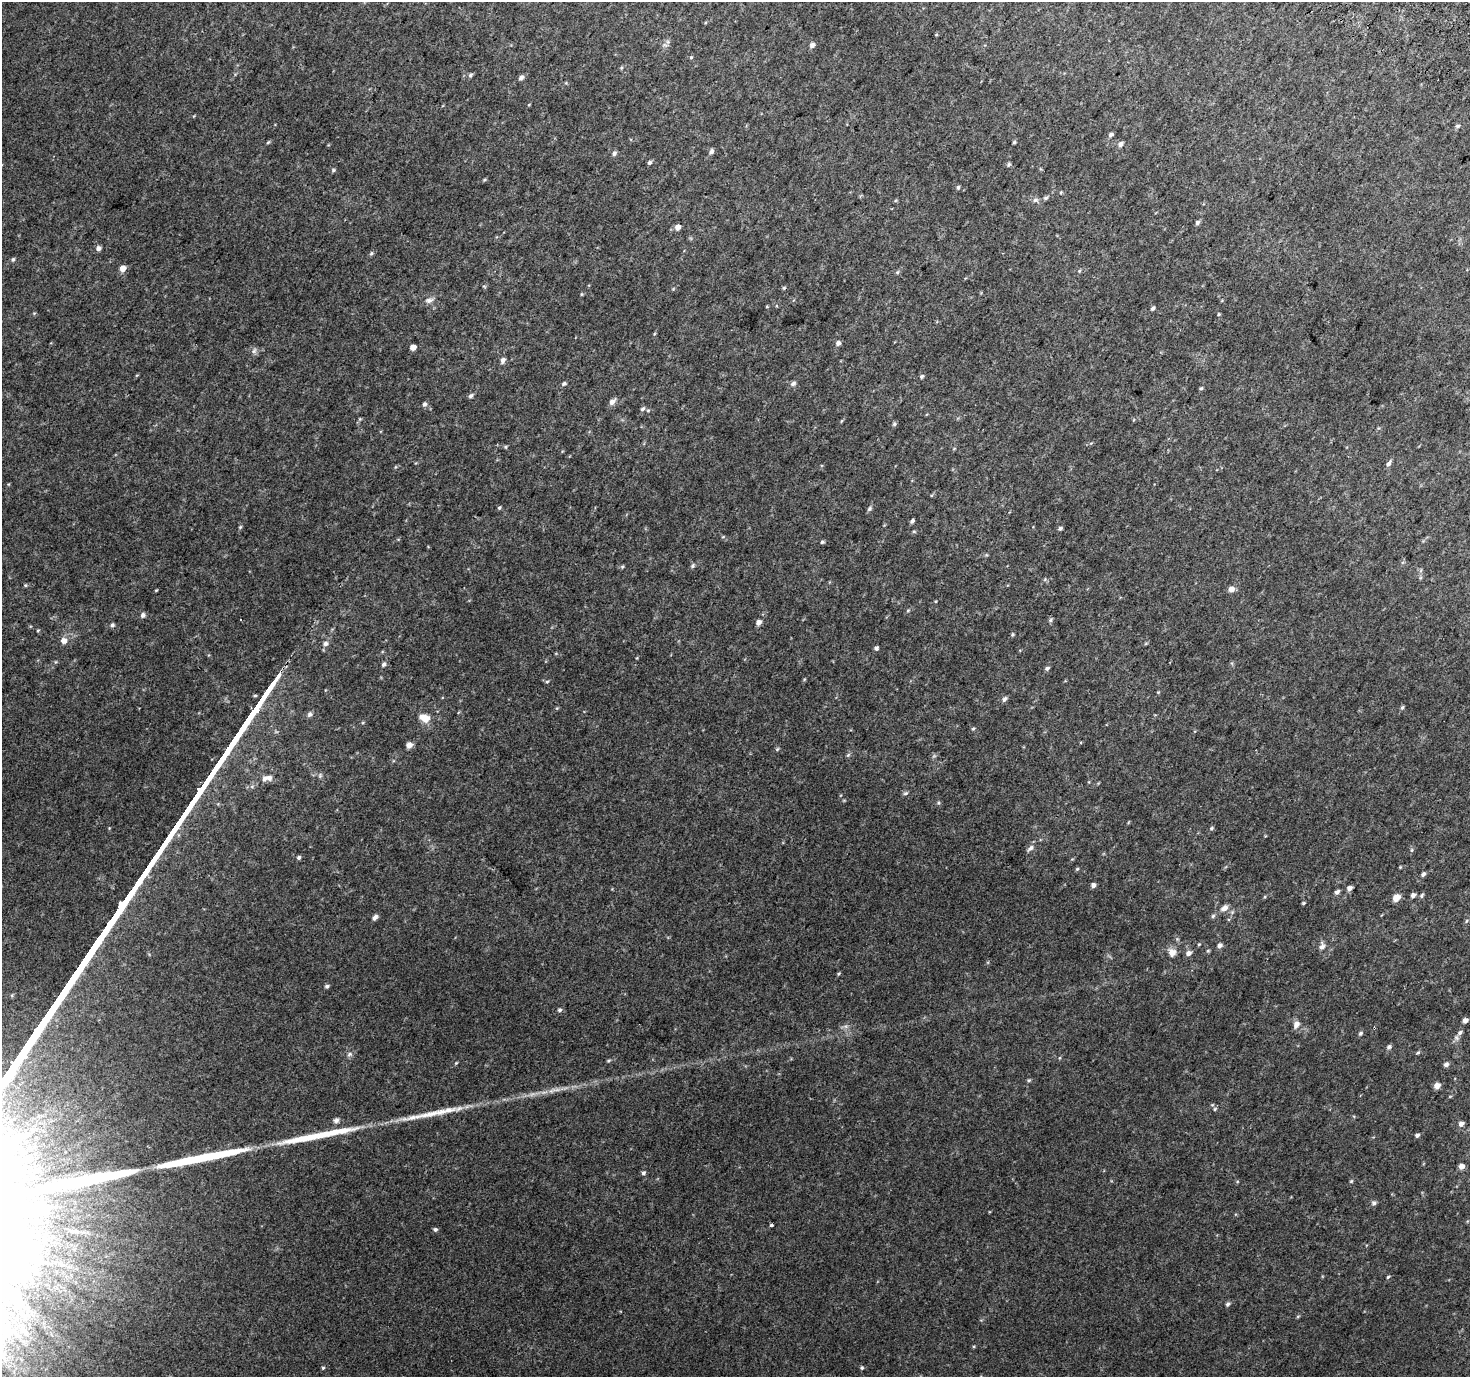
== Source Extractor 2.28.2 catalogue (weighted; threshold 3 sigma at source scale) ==
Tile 10 of 4 x 4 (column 2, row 3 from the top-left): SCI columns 1499-2966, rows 1670-3044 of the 5928 x 6022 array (HDU 1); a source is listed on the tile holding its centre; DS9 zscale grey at full resolution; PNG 1472 x 1379 px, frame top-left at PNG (2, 2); no overlay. Shown black and unused: <1% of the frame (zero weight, under 2 of 3 exposures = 2% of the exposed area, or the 3 px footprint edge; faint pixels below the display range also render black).
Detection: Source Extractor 2.28.2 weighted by HDU 2 'WHT'; one run over the whole footprint, this tile lists its part. Background 0.0434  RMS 0.012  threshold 0.0548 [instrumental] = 3 sigma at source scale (4.5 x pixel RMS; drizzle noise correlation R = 1.50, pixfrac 1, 0.0396/0.0396 arcsec/px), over >= 5 px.
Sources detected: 140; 1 cosmic-ray / hot-pixel residue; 2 long thin detections or spike segments (spike, bleed or trail) — not listed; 2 inside a brighter listed object's ellipse — not listed separately; the other 135 listed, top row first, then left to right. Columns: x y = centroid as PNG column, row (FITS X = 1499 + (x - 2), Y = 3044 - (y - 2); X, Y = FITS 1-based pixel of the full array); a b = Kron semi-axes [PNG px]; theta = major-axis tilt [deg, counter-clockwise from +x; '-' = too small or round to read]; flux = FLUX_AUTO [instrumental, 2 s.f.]
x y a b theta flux
812 45 6 5 - 4.5
691 57 4 3 - 1.2
470 75 6 5 - 2.2
521 78 6 5 - 3.6
1457 126 6 4 17 2.1
1111 135 6 4 22 2.7
268 142 6 4 45 1.3
1014 142 5 4 - 1.3
1120 144 7 5 58 3.5
711 151 7 5 54 3.4
614 153 7 5 70 2.7
650 162 6 5 - 2.1
1009 165 6 5 - 1.9
333 170 6 4 23 1.7
484 180 5 4 - 1.2
958 187 6 4 69 1.7
1046 198 7 5 27 2.1
1035 200 6 6 - 2.8
1197 222 6 5 - 2.6
678 227 5 5 - 7.1
98 248 5 5 - 4
371 254 5 5 - 1.6
13 259 6 4 66 1.6
123 268 5 5 - 10
1079 271 5 4 - 1.2
784 288 5 4 - 1.3
581 294 5 3 - 0.99
429 300 11 6 16 4.3
1153 308 5 4 - 2.1
1219 314 4 3 - 1.1
838 343 5 5 - 3.8
413 347 5 4 - 8.6
254 351 9 5 54 2.9
503 360 7 5 70 3.3
922 376 5 5 - 1.9
564 383 6 4 30 2.2
793 383 7 5 27 3.3
1201 388 5 4 - 1.5
470 396 7 5 38 2.5
612 402 8 6 44 5.5
424 404 6 5 - 2.9
642 409 6 4 47 2.6
894 424 5 5 - 2
505 447 5 4 - 1.4
1389 463 9 5 57 3.3
499 508 5 4 - 1.7
869 509 7 6 - 2.3
912 521 5 3 - 2.6
240 527 5 4 - 1.3
1060 528 5 4 - 2.2
822 542 5 4 - 1.8
693 565 6 5 - 2.2
1231 589 6 5 - 7.4
908 610 6 4 19 1.3
143 615 6 5 - 3.3
241 620 3 2 - 1.5
1050 620 6 5 - 1.9
759 622 5 5 - 5.2
112 625 6 4 16 2.2
38 630 5 3 - 0.98
1012 634 6 4 71 1.5
64 641 7 7 - 6.5
325 644 7 6 - 3.5
876 648 5 4 - 2.7
383 664 6 5 - 2.5
1047 668 6 4 30 2.4
547 682 5 3 - 1.4
1158 692 4 4 - 0.98
255 695 5 3 - 1.4
1004 699 7 5 68 3
1402 708 6 4 52 1.6
309 714 7 6 - 3
424 718 12 7 -22 14
973 729 5 4 - 1.4
409 745 5 5 - 7
777 749 5 4 - 1.4
848 755 5 5 - 1.5
269 778 8 7 - 5.5
905 793 6 5 - 2
1211 828 5 4 - 1.6
1030 848 10 6 45 4.2
1412 850 6 4 89 1.5
299 857 5 4 - 2.2
1400 867 4 4 - 0.95
1077 869 5 4 - 1.3
1423 874 6 5 - 2.6
1093 885 5 5 - 3.5
1349 888 6 5 - 4
1337 892 6 5 - 3.1
1413 895 5 4 - 3.9
1422 895 6 5 - 2
1396 898 6 5 - 15
1303 903 4 3 - 1.3
1225 908 8 6 32 6.5
1213 916 6 5 - 1.9
375 917 7 5 46 3.8
1199 944 4 3 - 0.99
1219 945 6 5 - 3.5
1322 946 9 7 72 4.7
1208 951 5 3 - 1.1
1172 952 9 8 - 8.3
1188 953 6 5 - 4.6
838 974 5 3 - 1.2
327 986 5 4 - 2.3
560 1010 6 4 3 2
1465 1020 4 4 - 5.5
1296 1024 9 7 55 5.8
1460 1032 7 6 - 2.8
1361 1033 6 5 - 2
1389 1047 6 5 - 2.7
1418 1052 5 3 - 1.5
350 1054 6 6 - 2.6
609 1060 5 3 - 1.3
456 1063 5 3 - 1.2
1446 1064 6 5 - 3.1
1029 1080 5 4 - 1.5
1437 1086 6 5 - 7.4
556 1090 17 4 7 6.5
1215 1109 5 5 - 1.5
430 1114 39 8 9 25
336 1120 7 6 - 3.3
1461 1124 5 5 - 4.5
1417 1135 5 4 - 2.3
1461 1166 5 5 - 6.4
643 1173 5 5 - 2.4
1351 1181 5 4 - 1.3
1374 1203 6 6 - 2.9
25 1211 22 7 1 15
771 1225 3 3 - 2.2
435 1229 5 5 - 2.3
1388 1277 5 4 - 1.3
13 1295 31 10 -58 29
1228 1304 5 5 - 2.4
323 1368 5 4 - 1.4
862 1368 5 4 - 1.5